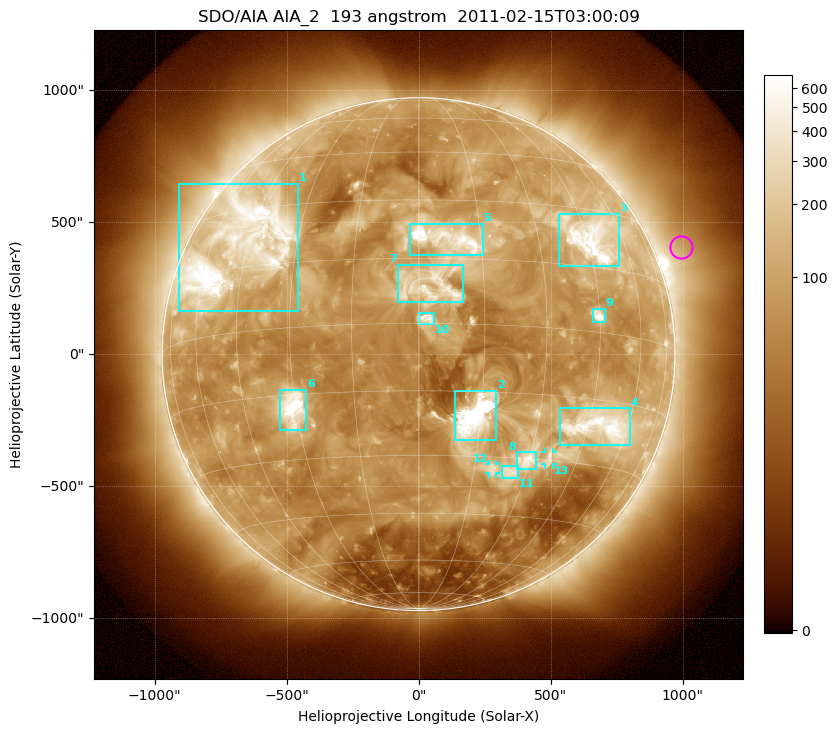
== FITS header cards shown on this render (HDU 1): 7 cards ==
TELESCOP= 'SDO/AIA'
INSTRUME= 'AIA_2'
WAVELNTH=                  193
WAVEUNIT= 'angstrom'
DATE-OBS= '2011-02-15T03:00:09.90'
CTYPE1  = 'HPLN-TAN'
CTYPE2  = 'HPLT-TAN'

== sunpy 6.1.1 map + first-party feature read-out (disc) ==
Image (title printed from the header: SDO/AIA AIA_2  193 angstrom  2011-02-15T03:00:09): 1024 x 1024 px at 2.4 arcsec/px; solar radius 972 arcsec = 405 px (full disc in frame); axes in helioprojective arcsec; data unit not stated in the header (colour bar unlabelled)
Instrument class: DISC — disc imager (sunpy class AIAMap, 193 A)
Bright regions (active regions / flare kernels): reference = the median radial profile (limb darkening/brightening removed); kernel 9 px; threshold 5 sigma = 179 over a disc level ~70.2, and >= 1.15x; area >= 12 px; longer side >= 10 px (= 24 arcsec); searched inside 0.97 R_sun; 13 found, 13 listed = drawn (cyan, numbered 1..; 2 of them under ~33 arcsec drawn as corner ticks so the feature stays visible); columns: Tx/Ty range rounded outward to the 5 arcsec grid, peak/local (2 s.f.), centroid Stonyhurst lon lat
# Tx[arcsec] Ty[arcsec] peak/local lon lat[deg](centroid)
1 -910..-455 160..645 11 -47 +21
2 135..295 -325..-140 92 +14 -21
3 530..760 330..535 12 +46 +22
4 535..800 -345..-205 11 +49 -21
5 -30..245 375..495 10 +7 +20
6 -525..-425 -290..-135 11 -31 -18
7 -80..170 195..340 7.4 +3 +8
8 375..450 -440..-370 6.8 +29 -30
9 660..705 120..175 9.9 +45 +4
10 0..60 115..155 9.2 +2 +1
11 315..380 -470..-425 4.5 +25 -33
12 265..295 -450..-415 4 +20 -33
13 480..510 -420..-370 4.2 +36 -29
Off-limb structures (1.02-1.3 R_sun): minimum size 162 px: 5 found; the strongest spans PA ~275..320 deg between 1.02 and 1.3 R_sun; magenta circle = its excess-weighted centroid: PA ~290 deg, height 1.11 R_sun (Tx ~995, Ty ~405 arcsec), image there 1.9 x the reference